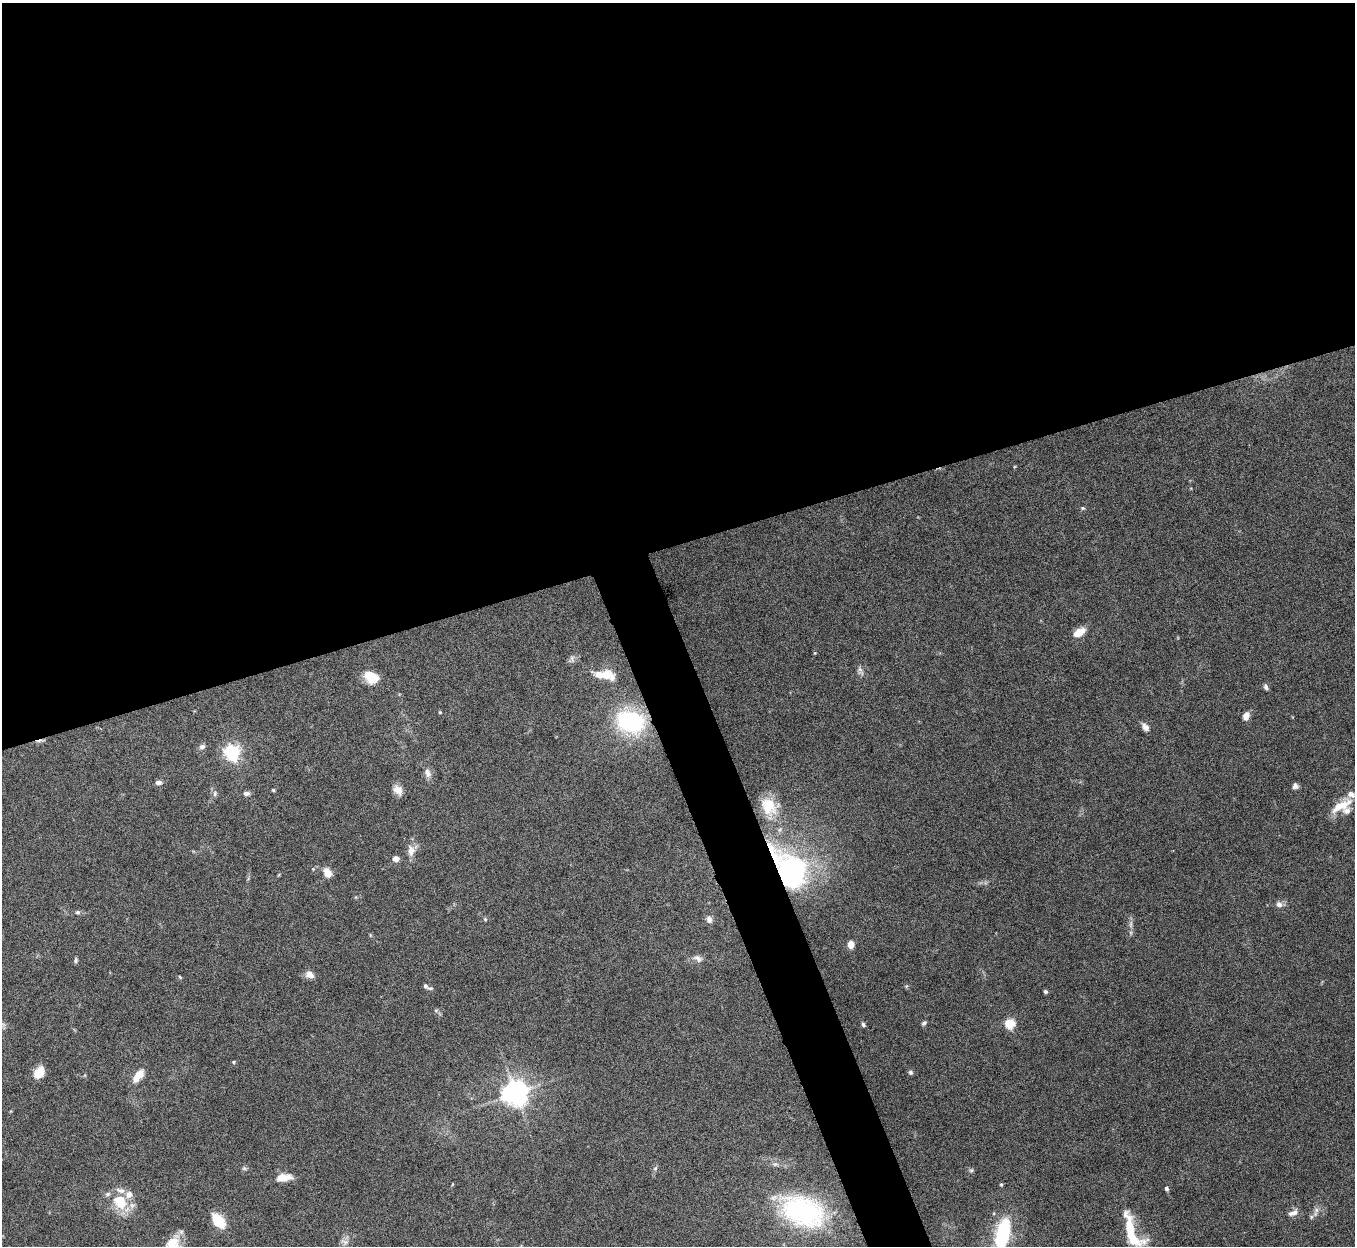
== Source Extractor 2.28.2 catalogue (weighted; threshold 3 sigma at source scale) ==
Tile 2 of 4 x 4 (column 2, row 1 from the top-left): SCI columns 1357-2709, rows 3884-5127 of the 5421 x 5406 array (HDU 1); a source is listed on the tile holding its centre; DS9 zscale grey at full resolution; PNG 1357 x 1248 px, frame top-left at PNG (2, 3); no overlay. Shown black and unused: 46% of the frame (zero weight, under 8 of 15 exposures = <1% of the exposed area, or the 3 px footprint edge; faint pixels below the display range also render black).
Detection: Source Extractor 2.28.2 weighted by HDU 2 'WHT'; one run over the whole footprint, this tile lists its part. Background 0.166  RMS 0.0048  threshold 0.0198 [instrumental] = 3 sigma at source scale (4.09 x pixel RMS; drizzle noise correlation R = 1.36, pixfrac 0.8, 0.05/0.05 arcsec/px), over >= 5 px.
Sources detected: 74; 1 cosmic-ray / hot-pixel residue — not listed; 9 inside a brighter listed object's ellipse — not listed separately; the other 64 listed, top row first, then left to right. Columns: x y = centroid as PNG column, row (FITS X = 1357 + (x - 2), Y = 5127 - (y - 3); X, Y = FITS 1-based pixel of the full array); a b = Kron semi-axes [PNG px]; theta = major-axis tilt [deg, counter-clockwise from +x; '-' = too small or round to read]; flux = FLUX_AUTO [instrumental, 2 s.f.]
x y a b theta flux
1083 508 6 4 -26 0.64
1079 632 16 8 30 5.5
815 653 4 4 - 0.39
572 659 11 6 -79 1.4
860 671 14 6 -70 1.8
606 675 16 12 64 5.8
371 677 13 10 -31 11
1266 687 8 5 -67 1.3
440 712 5 4 - 0.39
1246 716 6 5 - 4.8
630 722 23 17 -17 60
1145 727 10 7 -50 2.3
202 747 8 6 39 1.5
232 752 6 6 - 140
428 773 13 9 -70 2.5
158 783 8 6 7 1.5
1295 786 6 6 - 1.6
273 790 4 4 - 0.54
398 790 13 9 -50 3.6
246 793 8 5 -1 1.5
215 794 8 6 89 1.2
1341 805 32 10 32 9
768 806 24 18 -63 12
411 851 14 9 -87 3.9
396 858 7 6 - 2.5
790 871 36 24 -59 98
327 873 10 7 -64 4.8
1279 904 8 7 - 2
78 912 7 5 1 0.88
485 919 5 5 - 0.61
709 919 11 7 -76 2
1131 924 12 4 85 1.7
851 944 7 5 87 4.1
698 958 13 8 -25 2.3
76 960 7 4 84 0.77
310 975 12 8 -38 2.8
180 977 5 3 - 0.4
430 988 9 4 3 0.86
1045 991 5 4 - 0.79
436 1010 6 4 0 0.67
924 1023 7 5 50 0.89
1010 1023 5 5 - 31
3 1024 7 4 -19 0.98
863 1025 6 4 -57 0.87
233 1062 5 4 - 0.56
39 1072 14 9 54 5.8
910 1072 6 5 - 0.85
138 1076 16 8 50 5.8
515 1093 8 7 - 510
244 1168 6 6 - 0.79
655 1168 7 5 68 0.96
971 1170 6 5 - 0.78
284 1177 18 9 5 5.7
1001 1185 5 4 - 0.59
1166 1189 5 4 - 0.9
120 1201 17 13 -49 13
1316 1210 9 6 69 1.8
803 1211 52 32 -22 56
1293 1213 14 7 23 2.5
218 1221 16 10 -52 12
1130 1227 52 21 -62 19
1003 1234 33 14 77 32
345 1242 12 8 -12 2
174 1244 22 19 -53 10
Overlapping masked pixels (flux is a lower limit): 1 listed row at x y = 790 871
Isophote crosses this tile's border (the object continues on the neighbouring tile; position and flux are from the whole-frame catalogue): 2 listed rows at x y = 1003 1234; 174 1244